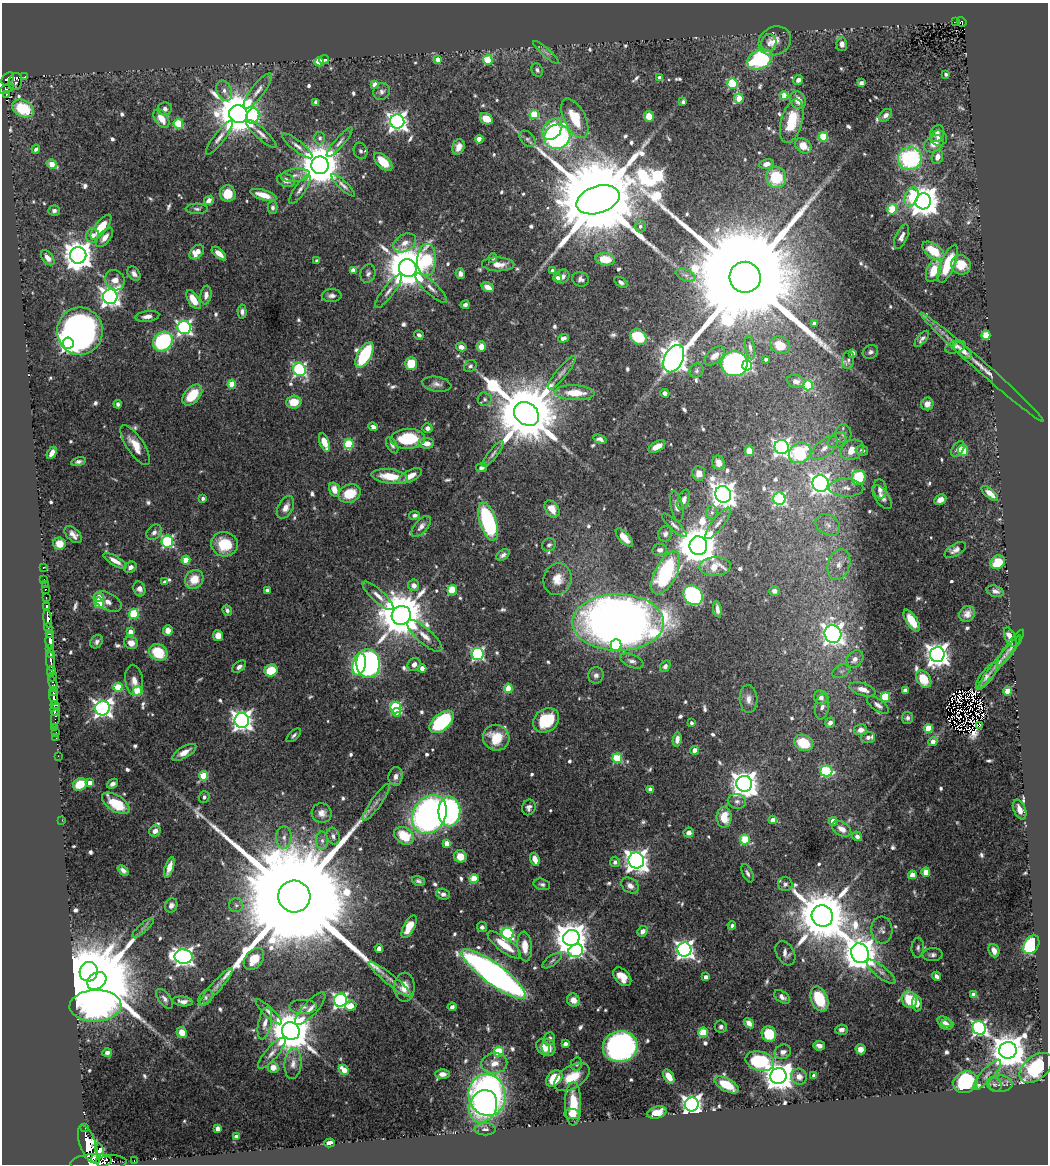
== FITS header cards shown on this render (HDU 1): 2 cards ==
NAXIS1  =                 1046
NAXIS2  =                 1162

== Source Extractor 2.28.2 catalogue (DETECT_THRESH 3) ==
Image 1046 x 1162 px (HDU 1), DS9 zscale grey, 1 PNG px = 1 image px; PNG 1050 x 1166 px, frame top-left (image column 1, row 1162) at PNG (2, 3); each listed source drawn as its Kron ellipse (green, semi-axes under 4 px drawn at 4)
Background 0.463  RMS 0.014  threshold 0.0432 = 3 sigma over >= 5 px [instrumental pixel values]
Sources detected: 741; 8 with non-positive FLUX_AUTO (blend fragments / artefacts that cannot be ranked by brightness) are neither listed nor drawn; of the other 733, the 500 brightest by FLUX_AUTO listed and drawn (233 fainter detections omitted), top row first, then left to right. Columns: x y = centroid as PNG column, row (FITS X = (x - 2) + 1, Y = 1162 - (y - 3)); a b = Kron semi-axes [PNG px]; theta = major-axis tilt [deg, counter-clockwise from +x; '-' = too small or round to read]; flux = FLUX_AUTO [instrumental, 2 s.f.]
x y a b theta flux
956 22 2 2 - 4.4
962 22 5 4 - 7.1
775 41 17 14 27 13
769 43 9 7 74 4.6
842 44 7 5 -88 5
546 52 16 4 -42 3.7
324 59 5 4 - 2.9
438 59 4 4 - 10
760 59 13 9 26 120
488 60 5 4 - 46
319 62 5 4 - 23
537 70 7 5 -59 2.9
946 74 3 3 - 2.9
25 77 4 3 - 15
660 78 4 4 - 11
8 79 7 5 51 380
798 80 5 4 - 4.6
15 82 8 6 77 150
732 83 5 5 - 76
861 83 4 4 - 3.6
375 85 4 4 - 18
6 89 7 4 22 79
224 91 11 7 -67 5.9
258 91 21 6 53 8.1
382 92 9 8 - 3.5
6 94 3 3 - 56
784 96 4 4 - 28
739 98 5 4 - 30
798 100 9 7 -61 10
316 102 4 4 - 3.4
683 102 4 3 - 2.9
23 108 11 8 -26 34
165 109 7 6 - 4.3
238 114 9 9 - 4600
534 115 5 4 - 45
886 115 7 5 45 4.5
253 116 8 6 68 67
649 116 5 5 - 13
575 118 21 10 -63 36
161 119 10 6 -55 14
486 119 7 5 -32 17
397 121 7 7 - 630
792 121 22 10 75 35
178 124 5 5 - 59
552 129 12 8 53 53
937 133 9 6 64 5.7
261 134 19 5 -42 5.9
557 137 13 12 - 230
823 137 4 4 - 60
219 138 20 5 53 6
320 138 6 5 - 3.1
939 138 8 7 - 5.6
479 139 4 4 - 16
527 139 9 6 -45 3.3
339 142 19 4 49 4.8
934 144 10 8 32 11
297 146 19 5 -38 5.8
803 146 9 6 -38 15
458 147 8 6 71 7.9
36 149 4 3 - 2.7
360 151 8 6 -69 2.6
937 157 7 5 75 8.1
910 159 12 11 - 140
383 162 11 6 -44 19
52 164 5 4 - 22
766 164 7 5 11 6.4
320 165 9 8 - 4100
295 175 14 6 6 5.7
776 177 11 10 - 48
286 180 9 6 -19 5.6
343 185 15 4 -43 4
300 189 17 5 56 5
228 194 8 8 - 18
263 195 14 5 -17 13
912 197 10 6 69 35
209 200 5 4 - 3.9
598 200 22 13 18 35000
923 201 8 7 - 2000
273 208 6 5 - 3.2
197 209 11 5 -1 2.8
892 209 5 4 - 59
54 211 6 5 - 3.1
640 226 6 5 - 3.4
101 227 15 6 52 28
92 235 7 6 - 4.6
105 237 11 6 51 7.4
902 237 13 6 66 5.1
405 243 12 8 30 8.2
933 251 13 7 -36 28
197 252 8 6 45 14
219 253 9 4 -41 8.6
78 255 8 8 - 1500
48 258 8 5 -52 6.6
493 258 5 4 - 2.6
605 259 10 6 -8 25
426 260 16 9 87 71
317 261 4 3 - 2.6
498 264 16 7 -1 11
948 264 20 7 67 35
961 265 10 9 - 19
408 268 9 8 - 4400
353 270 4 4 - 10
934 270 12 7 68 22
552 271 4 4 - 4.7
134 274 8 5 -55 4.5
368 274 9 7 71 3.7
460 274 5 4 - 4.1
685 275 10 5 -21 3.7
562 276 7 6 - 4.6
745 277 15 15 - 71000
557 278 4 4 - 7.8
581 279 8 7 - 4.4
115 280 11 9 -52 9.8
621 282 7 4 -33 3
488 287 7 4 -27 7.4
431 288 20 6 -42 6.7
388 291 20 6 53 6.4
206 295 9 5 82 6.5
110 296 7 7 - 620
332 296 10 6 4 4.5
193 300 10 5 -58 18
465 305 4 4 - 3
242 312 7 4 -86 3.4
147 316 12 5 8 6.1
814 324 4 4 - 4.7
184 327 6 6 - 270
80 331 24 23 - 580
419 335 5 4 - 2.9
986 335 4 4 - 46
638 337 9 7 -33 49
563 338 5 4 - 4.5
922 339 10 4 50 3.3
163 341 11 9 43 130
68 343 6 5 - 390
780 345 10 8 -22 14
461 347 5 4 - 5.8
481 347 5 4 - 9.4
955 347 10 6 18 4.2
750 348 12 4 -81 3.5
963 351 11 5 -40 5.9
870 352 8 6 28 3.1
853 353 4 4 - 7.2
365 355 14 7 61 82
715 356 12 7 42 8.3
674 359 14 9 64 1500
766 359 3 3 - 2.6
848 360 9 6 82 3.3
411 363 6 6 - 29
734 364 13 12 - 300
747 365 5 5 - 110
470 366 7 5 38 2.7
982 367 82 5 -41 15
299 369 7 6 - 220
696 371 7 6 - 2.6
562 373 21 5 50 6
796 381 9 6 -17 5.2
232 384 4 4 - 26
437 384 15 7 -10 5.3
808 385 5 5 - 68
575 393 20 7 -2 26
665 393 4 4 - 3.7
192 395 12 7 48 33
485 399 7 7 - 3.1
294 402 7 6 - 19
118 404 4 3 - 2.6
927 404 6 6 - 5.3
526 414 13 10 -40 13000
373 427 5 4 - 4.4
427 428 5 5 - 4
843 434 9 8 - 5.1
408 439 17 10 2 49
600 439 7 4 -16 3.3
837 440 10 7 28 4.9
324 442 10 4 -70 21
426 443 8 5 -3 8.5
349 444 5 5 - 64
135 445 23 8 -56 17
392 445 9 5 -59 3.1
657 446 9 5 27 13
782 447 7 7 - 370
824 448 16 8 41 9.5
958 449 9 5 54 4.4
852 450 12 9 27 18
749 451 5 4 - 21
862 451 6 5 - 2.8
963 451 5 5 - 19
52 453 7 4 61 6.2
800 453 11 9 35 84
493 454 16 4 52 3.9
78 462 7 4 11 2.9
718 463 7 6 - 8
481 468 5 4 - 3
699 474 7 6 - 9.1
390 476 18 7 -7 27
410 476 12 5 27 11
859 477 7 6 - 70
820 483 8 8 - 550
846 488 17 9 -2 10
880 489 9 6 -82 4.4
334 490 7 5 -73 11
990 493 10 4 -40 9.2
349 494 11 9 25 30
723 494 8 7 - 1200
882 497 14 6 -56 5.3
203 498 4 3 - 3
779 499 6 6 - 170
684 500 10 6 70 5.8
940 500 6 5 - 6.1
677 506 15 6 -79 5.9
286 507 12 7 62 8.7
552 509 9 6 -56 11
712 512 7 5 -90 2.6
415 515 5 4 - 3.4
488 522 20 8 -72 140
718 523 19 5 52 6.7
674 525 16 5 -44 4
828 525 13 10 -35 9.2
421 526 12 6 48 5.5
154 532 8 6 49 4.8
665 534 8 7 - 4.2
73 535 10 6 -43 5.7
624 538 11 5 -47 11
167 541 6 5 - 130
59 544 6 6 - 14
224 544 13 12 - 37
549 545 7 6 - 3
698 546 9 9 - 3800
660 550 7 6 - 4.5
955 550 12 6 31 4.2
503 555 7 5 34 3.6
186 560 4 4 - 26
115 561 13 4 -31 8.2
998 562 7 6 - 24
839 564 16 11 71 14
43 567 3 3 - 10
130 567 6 5 - 5.4
715 567 16 9 3 21
666 573 23 11 63 140
44 579 2 2 - 5
194 579 10 8 49 20
557 579 16 14 74 17
165 582 4 4 - 3.3
45 585 3 2 - 5.8
414 585 6 5 - 6.8
45 589 3 3 - 16
139 589 7 6 - 5.3
267 590 4 4 - 4.5
452 590 5 5 - 54
774 591 5 5 - 3.6
995 591 9 5 -15 3.8
693 595 10 9 - 180
378 596 20 6 -42 8.1
98 597 5 4 - 9
46 598 3 2 - 43
108 602 15 8 -28 6.7
99 603 5 5 - 67
47 606 4 3 - 76
717 609 7 3 -82 4.4
227 610 6 4 -68 3.1
134 614 5 5 - 67
967 614 8 7 - 5.9
401 615 10 9 - 5600
48 619 9 4 -80 670
912 621 12 5 -58 18
618 622 46 28 -1 1200
48 628 4 3 - 87
168 631 5 4 - 8.7
130 632 4 4 - 13
50 633 3 2 - 37
833 634 9 8 - 660
218 636 5 5 - 9.9
425 636 22 7 -41 11
1010 637 10 5 -66 11
50 641 8 4 -88 800
97 642 7 5 55 3.4
131 643 7 6 - 9.8
616 645 5 5 - 53
50 648 4 3 - 140
1010 648 22 5 55 3.8
158 652 9 8 - 38
50 653 4 3 - 200
477 654 6 6 - 180
937 654 7 7 - 870
855 659 10 7 46 7.9
51 661 9 4 -87 220
632 661 12 6 -22 4.3
999 662 34 4 51 6.6
368 663 14 11 -82 360
359 664 11 6 76 120
414 664 7 6 - 6
665 666 6 4 55 3.1
239 667 8 5 38 4.1
422 668 4 4 - 9
271 670 7 6 - 32
51 671 5 3 - 120
841 671 10 6 26 3.6
596 675 8 7 - 4.3
987 676 16 5 52 4.9
52 677 5 3 - 83
924 679 9 6 -56 18
134 681 15 9 -82 8.8
53 683 7 3 -75 110
118 687 5 4 - 46
508 688 4 4 - 30
863 689 14 6 -18 8.8
53 691 4 3 - 100
138 691 5 5 - 49
905 691 4 4 - 9
1008 691 4 4 - 33
821 697 7 6 - 6.2
885 697 5 4 - 64
54 698 7 3 -82 240
749 699 14 9 -87 7.2
55 705 4 2 - 150
878 705 12 6 -35 4.9
822 706 13 7 81 5.7
102 708 7 7 - 480
396 708 6 5 - 130
55 709 6 4 80 410
397 712 4 3 - 13
55 718 9 2 85 37
907 718 6 5 - 2.7
242 720 7 7 - 690
546 720 14 11 36 49
442 722 14 8 40 110
691 723 4 3 - 2.9
830 723 5 4 - 6.8
979 725 3 2 - 4.4
55 727 2 2 - 9.7
928 728 4 4 - 38
860 730 7 5 11 6
56 732 2 2 - 8.5
294 735 9 4 42 2.6
868 737 7 5 1 4.8
56 738 2 2 - 8.3
496 738 13 12 - 25
677 739 7 4 83 5.3
933 742 5 4 - 6.7
804 743 10 8 -26 37
695 750 4 4 - 11
184 752 13 5 30 9.7
58 756 2 2 - 6.7
617 758 5 5 - 64
826 771 6 5 - 78
204 776 5 4 - 43
396 776 9 7 81 5.2
90 783 4 4 - 9.4
80 784 7 6 - 26
112 784 6 4 36 3.5
744 784 8 8 - 1300
650 789 4 4 - 5.1
204 797 6 5 - 3.3
737 801 9 7 -13 3.7
376 802 22 5 55 6.4
116 803 16 8 -33 43
529 807 8 6 68 3.9
1020 809 10 6 -67 9.7
449 811 15 11 -89 260
322 813 10 9 - 6.6
429 815 20 16 60 420
724 817 10 7 -90 23
62 820 2 2 - 75
773 820 4 4 - 9.3
833 821 4 4 - 13
842 829 10 6 -31 7.5
155 831 6 5 - 6.2
689 833 5 5 - 5.5
333 836 9 6 -70 3.8
404 836 11 8 -34 37
857 836 5 4 - 3.8
284 837 11 7 -90 5.8
745 839 5 5 - 54
322 841 9 6 -90 4.5
447 843 4 4 - 13
460 856 6 6 - 14
535 859 7 4 -67 9.1
636 860 8 8 - 870
615 862 5 5 - 4
169 867 11 4 72 9.6
123 870 6 4 -41 4
926 872 4 4 - 22
747 873 10 5 -65 3.2
912 875 4 4 - 21
474 878 4 4 - 43
418 881 7 4 -19 2.7
542 884 8 5 -14 2.7
785 884 7 7 - 3.3
630 885 10 7 -34 5.4
443 894 7 5 -16 4
294 896 16 16 - 88000
171 905 7 6 - 4.7
236 905 7 7 - 2.9
822 916 11 10 - 7400
732 925 4 4 - 2.9
409 927 12 5 63 21
482 927 5 5 - 3.3
143 928 14 2 41 2.6
882 930 13 10 -86 5.9
643 931 6 4 45 4.6
508 934 6 6 - 170
571 938 8 8 - 2300
504 945 20 7 -37 26
1031 945 10 7 58 100
525 946 15 7 -85 16
379 948 4 4 - 5.9
918 948 10 6 86 3
684 950 7 7 - 470
576 951 7 6 - 130
994 951 7 5 -69 8.9
785 953 13 9 -61 6.4
860 953 10 8 -69 2400
933 955 10 6 2 3.4
184 957 9 7 -9 530
254 959 12 8 51 24
552 960 11 5 36 3
89 972 10 9 - 4700
881 972 18 6 -38 6.3
494 974 39 10 -37 710
936 976 5 4 - 4.1
622 977 11 7 -47 13
706 977 4 4 - 5
390 979 27 5 -39 7.6
97 981 10 8 39 24000
216 987 25 5 49 7.1
404 987 14 10 90 12
973 995 4 4 - 12
782 997 9 5 -37 4.5
206 998 8 6 55 2.7
165 999 11 6 -53 3.8
819 999 13 8 -68 47
340 1000 6 6 - 300
573 1000 7 6 - 9.2
909 1000 8 7 - 33
183 1001 10 5 -6 5
917 1004 8 5 -87 7.1
95 1006 26 15 2 1100
351 1006 6 5 - 17
304 1007 14 7 0 6.3
452 1007 4 4 - 3.6
310 1009 21 7 48 9.2
269 1012 17 5 -43 5
944 1022 7 4 -23 3.7
265 1023 16 6 78 7.4
749 1023 6 4 -43 7
947 1025 6 5 - 3.4
721 1027 6 6 - 3
979 1028 7 6 - 290
841 1030 6 5 - 3.7
291 1031 9 8 - 4300
182 1032 5 5 - 11
703 1032 5 4 - 53
769 1034 8 7 - 34
550 1038 6 5 - 3.9
565 1044 4 4 - 7.8
819 1046 6 5 - 4.7
543 1047 8 6 -63 12
620 1047 17 15 10 290
548 1048 8 6 -75 8.9
861 1049 5 5 - 10
1008 1050 9 8 - 2700
107 1052 5 3 - 3.1
499 1052 5 5 - 58
783 1052 8 7 - 5.7
272 1053 20 6 49 6.9
760 1061 14 9 -15 91
494 1063 13 10 9 12
293 1064 15 8 84 7.6
577 1064 6 5 - 2.6
273 1067 5 5 - 11
1036 1068 19 11 39 93
344 1070 5 4 - 16
442 1074 7 5 1 6.1
814 1075 4 3 - 4
987 1075 19 6 48 6.3
669 1076 7 4 -58 13
778 1076 8 8 - 1600
572 1077 20 11 31 22
799 1077 8 7 - 9.3
554 1078 9 6 46 37
965 1082 12 10 25 110
994 1084 8 7 - 3
1000 1084 12 8 -1 5.2
727 1085 13 6 -28 27
487 1095 21 18 -79 460
573 1104 22 8 90 26
692 1104 7 7 - 640
483 1106 17 13 66 94
657 1112 10 6 16 16
572 1114 8 5 -3 6.4
85 1128 3 2 - 11
217 1128 4 4 - 7.4
485 1129 10 6 2 4
236 1136 4 3 - 4.6
330 1143 5 4 - 6.2
88 1144 20 8 -70 2400
100 1151 7 3 -74 170
96 1159 5 4 - 130
134 1161 3 2 - 10
91 1162 21 8 5 1800
111 1162 15 6 0 200
At the frame edge (FLAGS 8, measured only in part): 2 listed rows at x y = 91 1162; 111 1162
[233 fainter detections neither listed nor drawn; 8 non-positive-flux detections neither listed nor drawn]